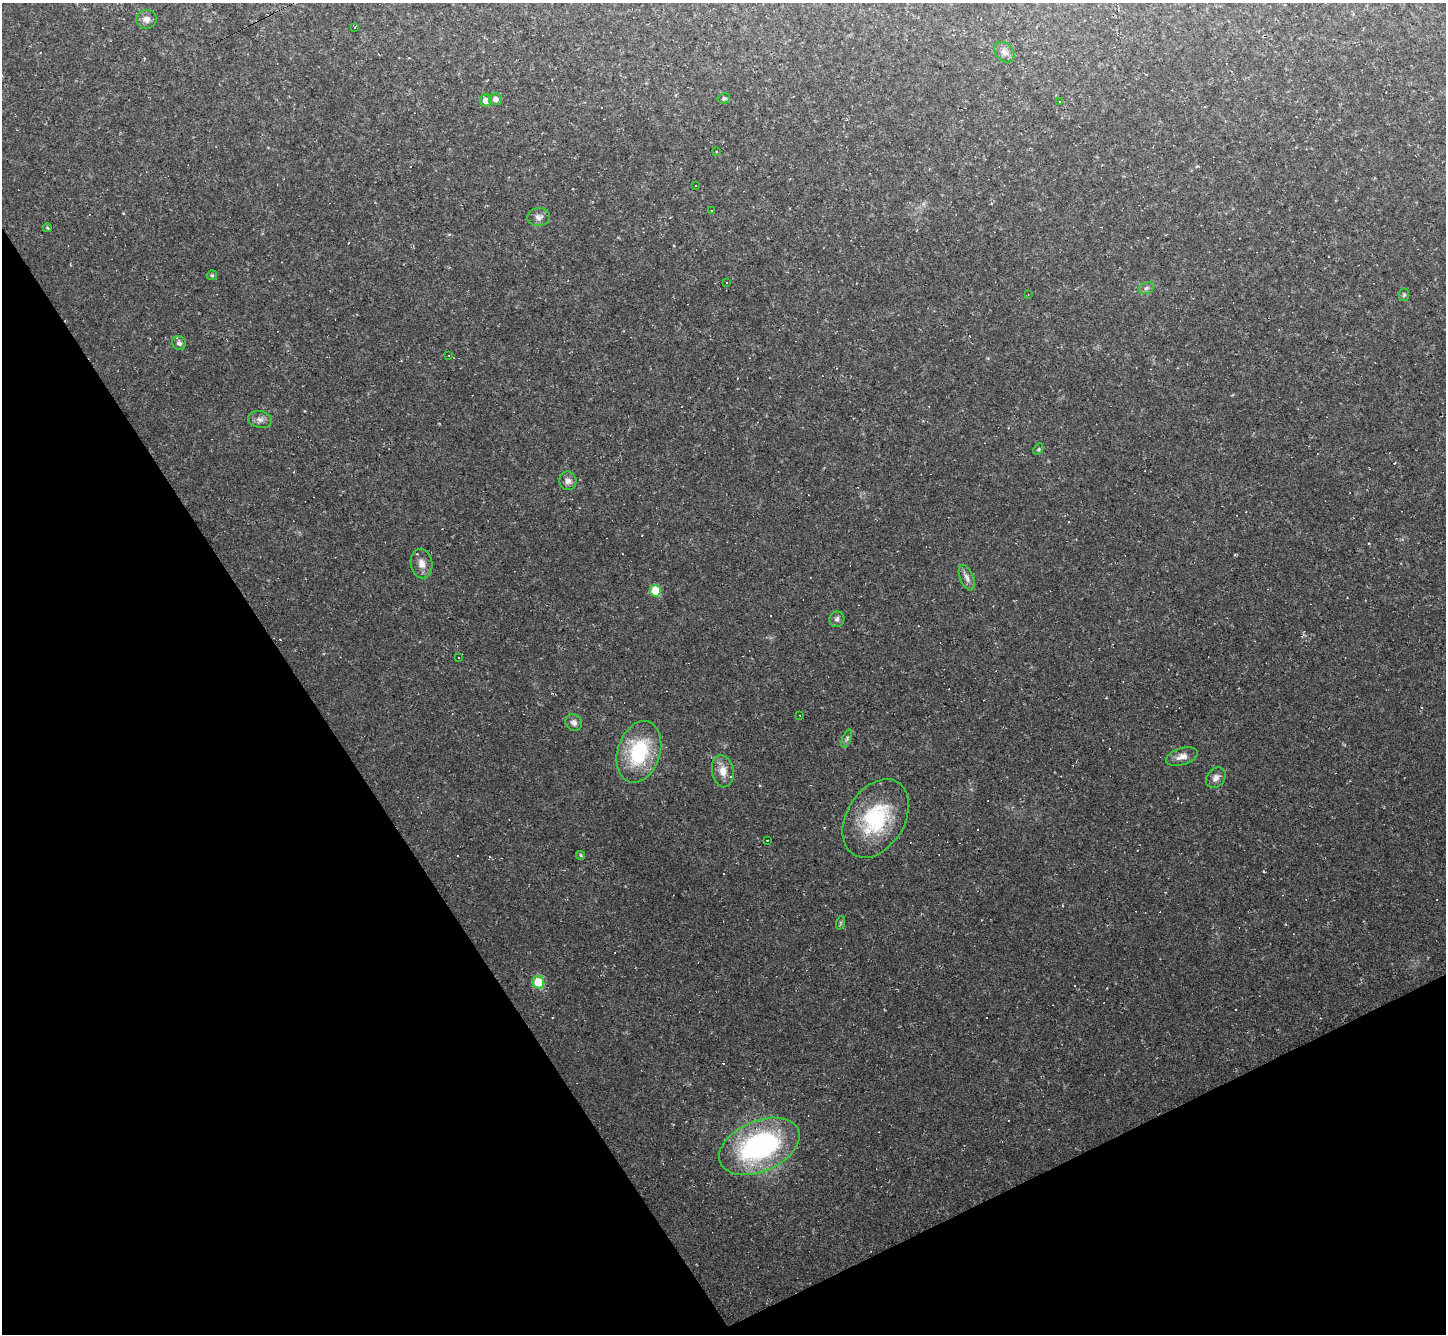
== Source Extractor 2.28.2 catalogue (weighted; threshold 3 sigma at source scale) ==
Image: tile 14 of 4 x 4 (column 2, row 4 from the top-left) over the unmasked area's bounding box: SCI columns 1445-2888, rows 288-1619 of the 5776 x 5767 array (HDU 1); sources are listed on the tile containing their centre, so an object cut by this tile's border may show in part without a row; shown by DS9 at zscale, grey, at full resolution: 1 PNG px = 1 image px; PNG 1448 x 1336 px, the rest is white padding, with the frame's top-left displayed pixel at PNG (2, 3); every listed detection drawn as its Kron ellipse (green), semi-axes under 4 PNG px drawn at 4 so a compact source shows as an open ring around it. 28% of this frame is shown black and not used: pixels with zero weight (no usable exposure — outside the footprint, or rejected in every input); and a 3 px margin inside the footprint's outer edge (the drizzle kernel's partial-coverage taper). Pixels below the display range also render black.
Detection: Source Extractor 2.28.2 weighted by HDU 2 'WHT'; one run over the whole footprint, this tile lists its part. Background 0.0377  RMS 0.007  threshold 0.0314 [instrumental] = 3 sigma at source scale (4.5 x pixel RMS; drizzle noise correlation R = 1.50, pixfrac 1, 0.05/0.05 arcsec/px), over >= 5 px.
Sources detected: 79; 38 cosmic-ray / hot-pixel residue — neither listed nor drawn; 1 inside a brighter listed object's ellipse — not listed separately; the other 40 listed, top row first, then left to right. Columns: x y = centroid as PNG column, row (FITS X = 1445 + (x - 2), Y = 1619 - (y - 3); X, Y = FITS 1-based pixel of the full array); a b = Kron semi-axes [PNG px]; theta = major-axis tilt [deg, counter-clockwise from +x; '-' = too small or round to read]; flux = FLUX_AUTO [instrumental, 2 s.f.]
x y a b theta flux
146 19 10 9 - 3.6
355 27 3 2 - 0.77
1004 52 11 8 -48 4
724 98 6 5 - 1.4
495 99 6 6 - 3.6
486 100 6 6 - 4.7
1060 101 3 3 - 1.5
716 151 2 2 - 0.53
695 185 3 2 - 0.54
712 211 3 3 - 0.98
539 217 11 9 6 3.4
47 228 4 3 - 0.71
212 275 5 4 - 0.88
727 282 3 2 - 0.69
1146 288 8 5 21 1.8
1028 295 3 2 - 0.4
1404 295 6 5 - 1.1
179 343 7 6 - 2.2
449 356 3 2 - 0.61
260 419 12 8 -11 3.8
1038 449 6 4 61 1
568 481 9 8 - 3.7
422 563 15 10 -80 6.4
967 578 13 6 -68 3.8
655 591 6 5 - 24
837 619 8 7 - 2.2
458 658 3 2 - 0.77
800 715 3 2 - 0.47
574 723 9 8 - 3.3
847 738 9 4 68 1.5
639 752 31 21 72 50
1182 757 16 8 16 5.1
723 771 16 11 -81 7.8
1216 778 11 8 49 4
876 818 42 29 59 54
767 840 3 3 - 2.2
581 855 4 4 - 1.1
840 923 7 4 71 1
538 982 6 6 - 22
759 1146 42 25 23 130